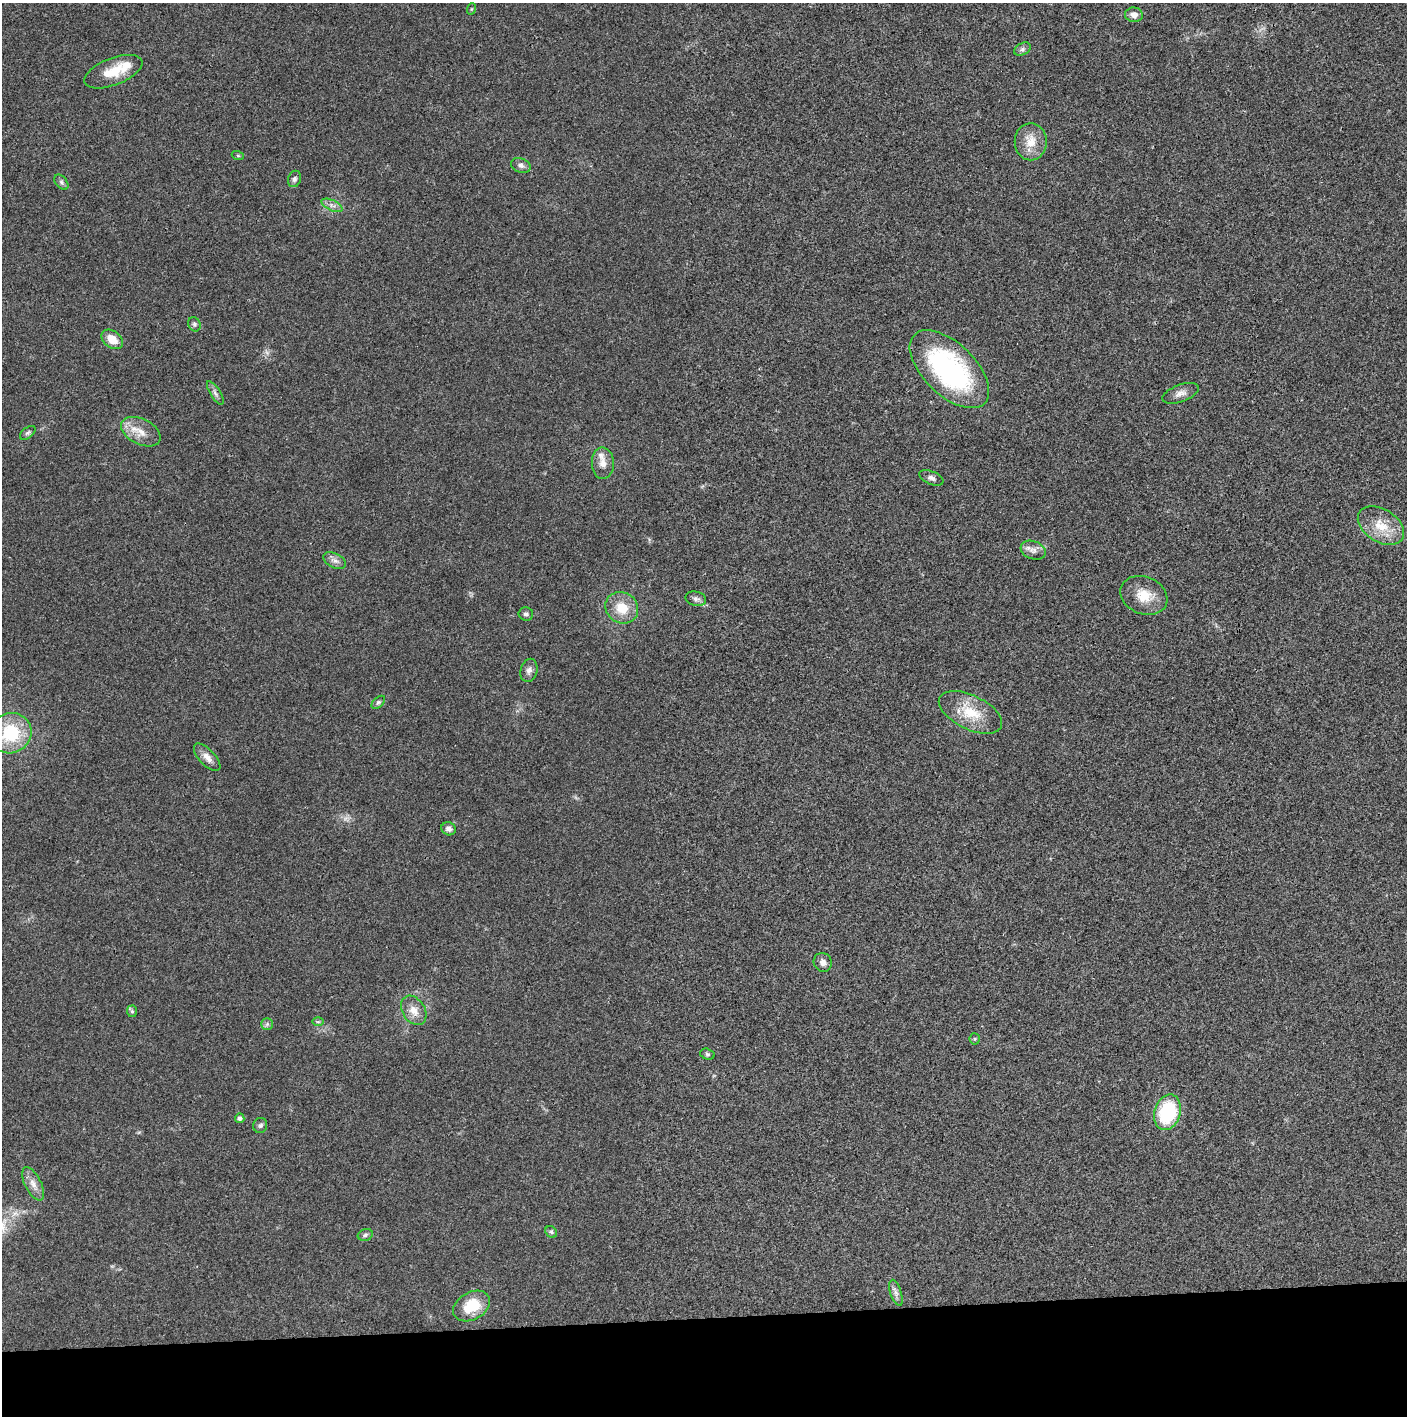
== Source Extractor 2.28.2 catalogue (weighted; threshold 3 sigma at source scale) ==
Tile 8 of 3 x 3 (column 2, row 3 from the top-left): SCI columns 1410-2814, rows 1-1414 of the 4221 x 4243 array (HDU 1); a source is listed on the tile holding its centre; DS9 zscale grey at full resolution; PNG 1409 x 1418 px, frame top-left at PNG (2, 3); each listed source drawn as its Kron ellipse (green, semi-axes under 4 px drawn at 4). Shown black and unused: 7% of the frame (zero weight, under 3 of 4 exposures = <1% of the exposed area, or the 3 px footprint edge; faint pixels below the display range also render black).
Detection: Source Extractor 2.28.2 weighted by HDU 2 'WHT'; one run over the whole footprint, this tile lists its part. Background 0.0189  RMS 0.005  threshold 0.0225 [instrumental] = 3 sigma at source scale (4.5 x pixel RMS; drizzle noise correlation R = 1.50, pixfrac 1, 0.05/0.05 arcsec/px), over >= 5 px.
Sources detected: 49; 2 inside a brighter listed object's ellipse — not listed separately; the other 47 listed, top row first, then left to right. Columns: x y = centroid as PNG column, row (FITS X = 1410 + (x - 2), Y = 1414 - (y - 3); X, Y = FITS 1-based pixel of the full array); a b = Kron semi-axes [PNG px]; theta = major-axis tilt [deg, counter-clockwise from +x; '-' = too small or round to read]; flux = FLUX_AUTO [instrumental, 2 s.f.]
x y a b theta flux
471 9 6 3 71 0.48
1134 15 9 7 -5 3.1
1022 49 9 6 28 1.5
113 72 30 13 21 13
1031 142 19 16 -90 8.4
238 156 6 4 -20 0.64
521 165 10 7 -19 2
294 179 8 6 67 1.4
61 182 9 5 -50 1.2
332 205 11 5 -26 2.1
194 324 7 6 - 1.1
112 339 12 8 -38 6.7
949 369 49 26 -44 87
215 393 13 5 -58 1.8
1180 393 19 8 20 3.4
141 432 21 12 -26 7.4
28 433 9 5 37 1.1
603 463 16 11 -88 4.1
931 478 13 6 -23 1.9
1381 526 25 16 -32 12
1033 550 13 9 -21 3
335 561 12 7 -27 2.4
1144 595 24 18 -22 11
696 599 10 7 -14 1.8
622 608 17 15 -35 10
526 614 7 6 - 1.4
529 670 12 8 76 2.4
378 702 8 5 43 0.99
970 712 34 17 -26 15
11 733 21 19 38 27
207 757 17 8 -47 3.6
449 829 7 6 - 2.1
823 962 9 9 - 2.6
414 1010 16 11 -58 5.5
132 1011 6 5 - 0.93
318 1022 6 4 0 0.64
267 1024 5 5 - 1
975 1039 5 5 - 0.66
707 1054 7 5 -17 0.87
1167 1112 18 13 73 34
240 1118 5 4 - 1.5
260 1125 8 7 - 1.2
33 1184 18 8 -63 4.2
551 1232 6 5 - 0.89
365 1235 8 6 18 1.3
896 1293 13 5 -72 2.2
472 1306 20 13 29 16
Overlapping masked pixels (flux is a lower limit): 1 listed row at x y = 949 369